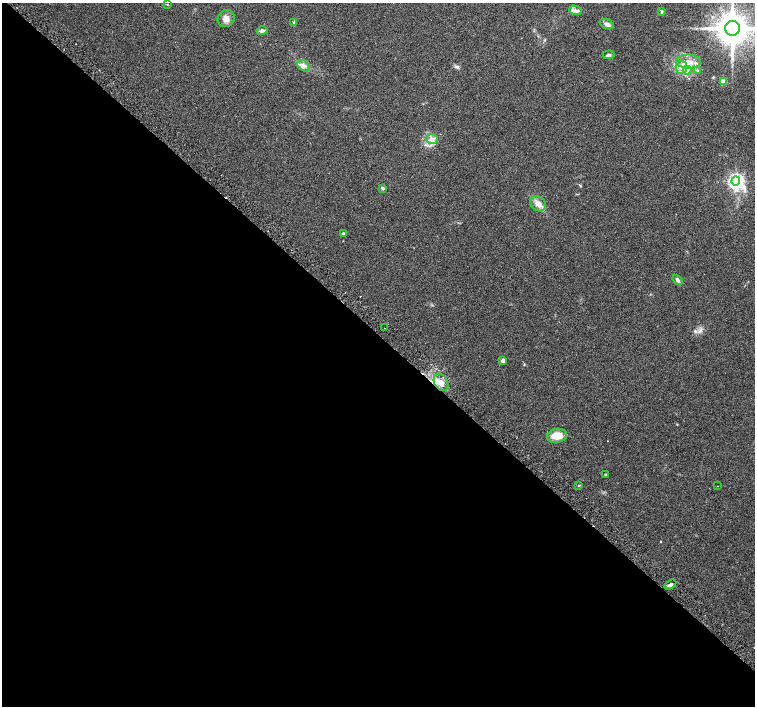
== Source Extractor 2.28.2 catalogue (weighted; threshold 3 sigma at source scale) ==
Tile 14 of 4 x 4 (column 2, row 4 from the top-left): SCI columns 1528-3032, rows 187-1594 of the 6070 x 6070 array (HDU 1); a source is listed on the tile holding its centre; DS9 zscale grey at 2 x 2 block average (1 PNG px = mean of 2 x 2 image px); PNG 757 x 708 px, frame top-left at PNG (2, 3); each listed source drawn as its Kron ellipse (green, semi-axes under 4 px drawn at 4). Shown black and unused: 53% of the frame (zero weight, under 2 of 3 exposures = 2% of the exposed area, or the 3 px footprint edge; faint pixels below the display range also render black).
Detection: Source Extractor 2.28.2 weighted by HDU 2 'WHT'; one run over the whole footprint, this tile lists its part. Background 0.118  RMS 0.0099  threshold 0.0445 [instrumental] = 3 sigma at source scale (4.5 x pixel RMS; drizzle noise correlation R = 1.50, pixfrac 1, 0.0396/0.0396 arcsec/px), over >= 5 px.
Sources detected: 32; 1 cosmic-ray / hot-pixel residue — neither listed nor drawn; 2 inside a brighter listed object's ellipse — not listed separately; the other 29 listed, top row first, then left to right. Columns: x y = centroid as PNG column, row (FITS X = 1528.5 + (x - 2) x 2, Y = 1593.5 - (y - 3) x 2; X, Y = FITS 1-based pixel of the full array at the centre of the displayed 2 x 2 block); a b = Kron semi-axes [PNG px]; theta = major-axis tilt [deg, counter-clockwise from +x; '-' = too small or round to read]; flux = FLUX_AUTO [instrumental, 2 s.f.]
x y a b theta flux
167 4 3 2 - 1.2
575 10 6 4 -16 6.8
662 12 4 3 - 2.2
226 18 9 8 - 17
294 22 3 3 - 2.1
607 24 7 4 -21 8
732 28 7 7 - 5000
262 31 5 4 - 5.9
609 55 6 4 6 4.1
688 62 12 7 -1 22
304 66 7 5 -37 8.2
681 67 6 5 - 12
687 70 4 4 - 6
698 70 4 3 - 2.2
723 81 3 3 - 43
432 139 5 5 - 7.7
736 181 4 4 - 630
382 188 4 3 - 4.1
538 204 9 7 -39 14
343 233 3 2 - 2.5
677 280 6 4 -50 5.8
384 328 2 2 - 1.5
503 361 3 2 - 19
441 382 9 6 -60 19
557 436 10 7 10 33
605 475 3 2 - 2
579 486 3 2 - 1.5
717 486 2 2 - 1.6
670 585 6 3 31 5.9
Overlapping masked pixels (flux is a lower limit): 1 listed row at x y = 441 382
Isophote crosses this tile's border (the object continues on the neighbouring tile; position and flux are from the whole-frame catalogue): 1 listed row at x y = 732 28
Diffuse or blended objects may show on this block-average render without a row.